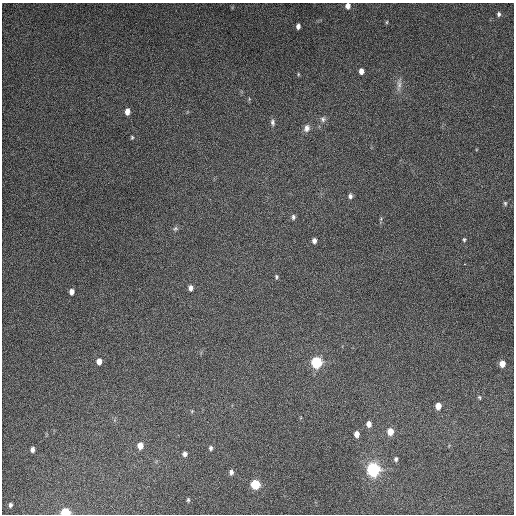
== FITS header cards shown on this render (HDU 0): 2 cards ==
NAXIS1  =                  512
NAXIS2  =                  512

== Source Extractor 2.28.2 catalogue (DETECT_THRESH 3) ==
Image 512 x 512 px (HDU 0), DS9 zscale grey, 1 PNG px = 1 image px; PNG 516 x 516 px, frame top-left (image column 1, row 512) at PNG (2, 3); no overlay
Background 4800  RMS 310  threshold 917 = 3 sigma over >= 5 px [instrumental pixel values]
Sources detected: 41; all 41 listed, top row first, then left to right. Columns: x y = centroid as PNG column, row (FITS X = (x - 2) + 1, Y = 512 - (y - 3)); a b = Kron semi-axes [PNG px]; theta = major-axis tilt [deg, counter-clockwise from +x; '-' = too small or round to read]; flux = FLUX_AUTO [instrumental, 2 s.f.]
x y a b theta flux
348 6 6 5 - 1.0e+05
499 14 5 4 - 4.3e+04
387 22 5 3 - 2.4e+04
298 26 5 4 - 8.0e+04
361 71 5 4 - 1.2e+05
298 74 5 3 - 2.1e+04
399 84 19 5 84 1.1e+05
127 111 6 5 - 1.5e+05
323 119 8 7 - 6.5e+04
273 122 9 6 -84 5.7e+04
307 128 10 7 67 1.0e+05
132 137 4 3 - 2.6e+04
350 196 6 5 - 6.4e+04
505 203 6 4 -75 2.9e+04
293 217 7 5 -90 5.1e+04
175 228 7 6 - 4.5e+04
464 239 5 4 - 3.0e+04
314 241 5 4 - 8.3e+04
276 277 6 4 83 3.2e+04
190 288 6 5 - 9.1e+04
71 292 5 4 - 1.0e+05
99 361 6 5 - 1.4e+05
316 362 8 7 - 1.1e+06
502 364 6 5 - 1.7e+05
479 397 6 4 -63 2.8e+04
438 406 6 5 - 1.8e+05
192 411 5 4 - 2.0e+04
369 424 6 5 - 1.2e+05
390 432 7 6 - 2.4e+05
357 434 6 4 87 1.2e+05
140 446 6 5 - 1.8e+05
211 448 6 4 87 5.0e+04
32 449 5 4 - 7.3e+04
185 454 6 5 - 6.9e+04
396 459 6 5 - 4.5e+04
373 469 10 10 - 1.7e+06
231 472 6 5 - 6.5e+04
255 484 7 6 - 6.9e+05
188 500 5 4 - 3.1e+04
10 505 5 4 - 4.5e+04
65 512 6 5 - 6.2e+05
At the frame edge (FLAGS 8, measured only in part): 2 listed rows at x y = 348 6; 65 512